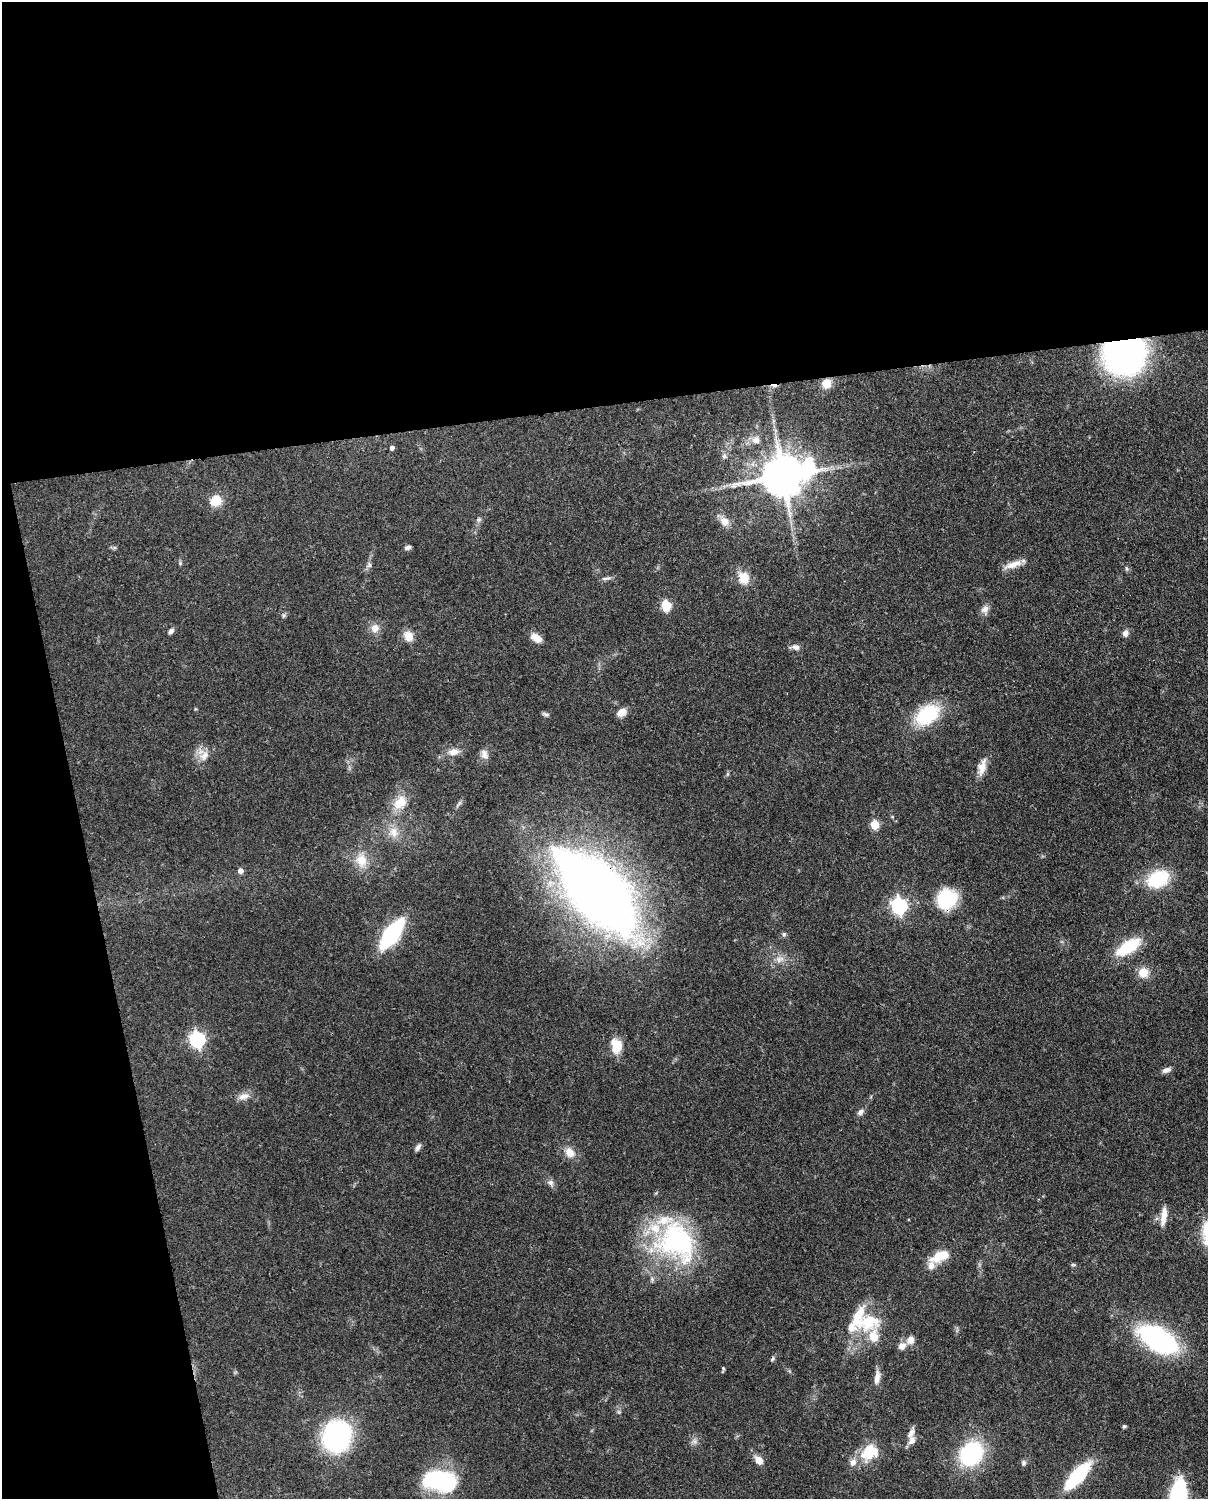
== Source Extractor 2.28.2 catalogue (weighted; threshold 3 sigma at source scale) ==
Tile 1 of 4 x 3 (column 1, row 1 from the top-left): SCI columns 90-1295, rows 3149-4645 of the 5000 x 4911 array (HDU 1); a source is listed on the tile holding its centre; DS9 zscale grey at full resolution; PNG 1210 x 1501 px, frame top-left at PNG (2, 2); no overlay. Shown black and unused: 33% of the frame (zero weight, under 3 of 4 exposures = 7% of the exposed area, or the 3 px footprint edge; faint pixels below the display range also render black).
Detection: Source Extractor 2.28.2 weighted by HDU 2 'WHT'; one run over the whole footprint, this tile lists its part. Background 0.0986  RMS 0.0041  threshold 0.0184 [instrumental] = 3 sigma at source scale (4.5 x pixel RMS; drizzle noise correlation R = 1.50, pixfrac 1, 0.05/0.05 arcsec/px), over >= 5 px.
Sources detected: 86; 1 inside a brighter object's white glare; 2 cosmic-ray / hot-pixel residue — not listed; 8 inside a brighter listed object's ellipse — not listed separately; the other 75 listed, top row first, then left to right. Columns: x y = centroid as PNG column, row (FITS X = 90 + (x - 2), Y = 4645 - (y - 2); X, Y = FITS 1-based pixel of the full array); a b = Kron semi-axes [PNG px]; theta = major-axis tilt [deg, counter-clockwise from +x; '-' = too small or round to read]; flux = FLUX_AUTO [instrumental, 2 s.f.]
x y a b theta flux
1125 355 29 24 11 140
827 383 10 9 - 4.8
756 440 10 9 - 2.7
392 448 5 5 - 1.3
724 456 6 6 - 0.92
783 476 14 11 15 1700
216 501 13 12 - 6.7
479 520 7 6 - 0.97
724 521 14 11 -50 3.6
408 548 8 4 18 1
369 565 8 6 -74 1.1
1013 565 27 7 20 4.2
1127 569 7 3 -71 0.62
606 578 14 4 5 1.2
743 578 15 12 -61 6.5
666 605 6 5 - 24
985 609 12 9 44 2.2
284 615 6 5 - 0.73
375 628 11 10 - 3.5
171 631 7 5 45 1.3
1125 633 8 7 - 1.9
408 636 12 10 -54 4.6
536 638 13 8 -32 4
796 647 10 7 -6 1.9
195 709 5 4 - 0.37
621 712 12 8 41 3.3
545 714 11 4 -16 0.87
927 715 29 19 36 23
453 752 14 9 5 3.4
484 754 14 9 -68 2.5
204 756 15 10 46 4.2
982 767 22 9 76 4.5
400 802 19 14 40 7.8
875 825 5 5 - 16
393 832 15 11 -77 4.8
361 861 18 16 -76 7
240 871 6 5 - 2
1158 879 21 14 24 25
597 892 70 31 -47 550
947 898 20 18 46 24
899 906 7 6 - 110
392 934 28 11 54 47
784 934 6 5 - 0.77
1128 947 25 11 32 21
779 959 11 8 29 2.7
1143 972 12 12 - 5.2
197 1039 7 6 - 110
617 1046 17 12 -80 7.6
1166 1070 11 6 19 1.9
243 1096 15 8 8 2.9
860 1112 8 6 44 1.6
418 1148 9 5 49 1.4
570 1152 14 10 -55 4.3
550 1183 9 7 -43 1.6
1164 1216 23 6 82 4.3
676 1242 56 46 -42 68
940 1256 25 11 23 9.3
1073 1265 8 4 -8 0.64
869 1322 35 20 8 17
1158 1339 30 16 -32 88
910 1340 10 8 75 2.9
902 1346 10 9 - 2.6
723 1368 6 4 86 0.57
877 1377 20 7 83 3
1124 1426 4 3 - 0.86
911 1433 16 7 62 2.7
337 1436 22 19 72 80
868 1451 21 14 63 12
971 1454 18 15 51 53
759 1460 9 6 -44 4.5
853 1462 12 8 63 2.7
1024 1463 7 6 - 0.96
1077 1476 23 8 48 42
440 1481 38 22 -11 40
1179 1494 31 17 81 29
Overlapping masked pixels (flux is a lower limit): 5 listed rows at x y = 1125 355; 827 383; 783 476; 597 892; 947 898
Isophote crosses this tile's border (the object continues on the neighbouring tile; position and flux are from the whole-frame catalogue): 1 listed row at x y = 1179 1494